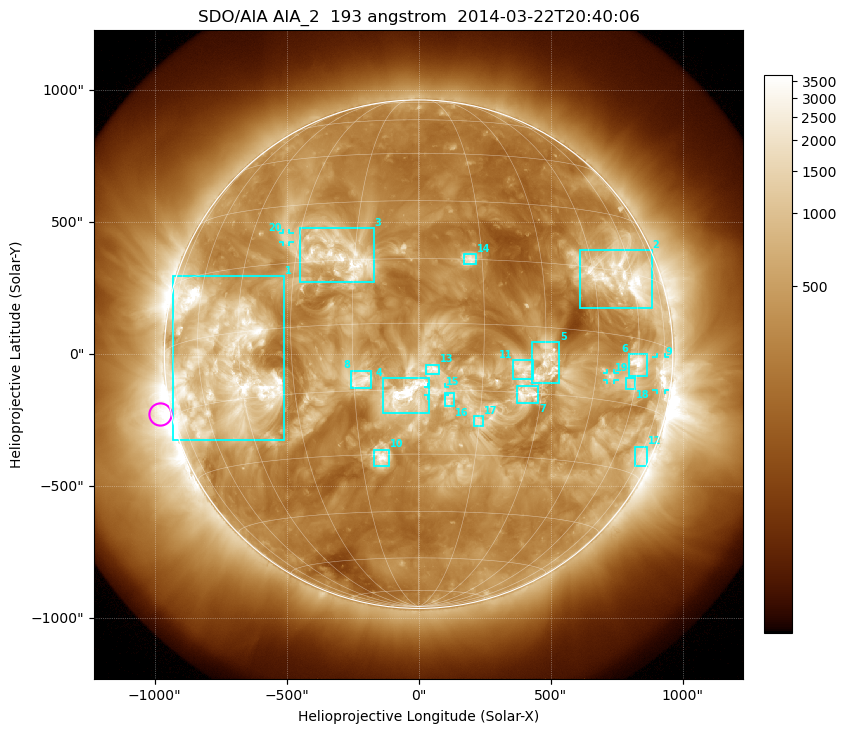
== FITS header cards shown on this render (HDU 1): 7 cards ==
TELESCOP= 'SDO/AIA'
INSTRUME= 'AIA_2'
WAVELNTH=                  193
WAVEUNIT= 'angstrom'
DATE-OBS= '2014-03-22T20:40:06.84'
CTYPE1  = 'HPLN-TAN'
CTYPE2  = 'HPLT-TAN'

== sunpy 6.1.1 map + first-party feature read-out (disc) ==
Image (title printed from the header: SDO/AIA AIA_2  193 angstrom  2014-03-22T20:40:06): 1024 x 1024 px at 2.4 arcsec/px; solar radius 963 arcsec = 401 px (full disc in frame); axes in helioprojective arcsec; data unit not stated in the header (colour bar unlabelled)
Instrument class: DISC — disc imager (sunpy class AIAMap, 193 A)
Bright regions (active regions / flare kernels): reference = the median radial profile (limb darkening/brightening removed); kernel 9 px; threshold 5 sigma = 953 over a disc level ~318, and >= 1.15x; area >= 12 px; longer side >= 10 px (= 24 arcsec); searched inside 0.97 R_sun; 24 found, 20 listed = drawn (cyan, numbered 1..; 4 of them under ~33 arcsec drawn as corner ticks so the feature stays visible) (cap 20 boxes per figure: the strongest are kept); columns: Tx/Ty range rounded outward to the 5 arcsec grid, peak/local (2 s.f.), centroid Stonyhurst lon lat
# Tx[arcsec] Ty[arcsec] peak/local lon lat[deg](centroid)
1 -930..-510 -325..295 13 -50 -7
2 610..885 175..395 12 +56 +14
3 -450..-170 270..480 6.8 -18 +16
4 -135..40 -225..-90 9.8 -3 -16
5 430..535 -110..45 6.6 +31 -8
6 795..865 -85..0 11 +60 -6
7 370..455 -185..-120 5.9 +26 -15
8 -260..-180 -130..-60 5.6 -13 -13
9 900..935 -135..-10 9.4 +74 -6
10 -170..-110 -425..-360 7.1 -10 -31
11 355..435 -95..-25 4.6 +25 -10
12 820..865 -425..-350 5.2 +75 -25
13 25..80 -80..-40 4.2 +3 -10
14 170..215 340..380 4.9 +12 +15
15 35..100 -155..-125 3.8 +4 -15
16 95..135 -200..-145 4 +7 -17
17 205..245 -275..-235 4.3 +15 -22
18 785..820 -135..-90 4.5 +58 -10
19 715..745 -95..-70 5.4 +50 -10
20 -515..-490 425..460 4.4 -34 +21
Off-limb structures (1.02-1.3 R_sun): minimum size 162 px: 2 found; the strongest spans PA ~50..145 deg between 1.02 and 1.3 R_sun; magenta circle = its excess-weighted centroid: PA ~105 deg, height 1.04 R_sun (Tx ~-980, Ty ~-225 arcsec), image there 5.5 x the reference